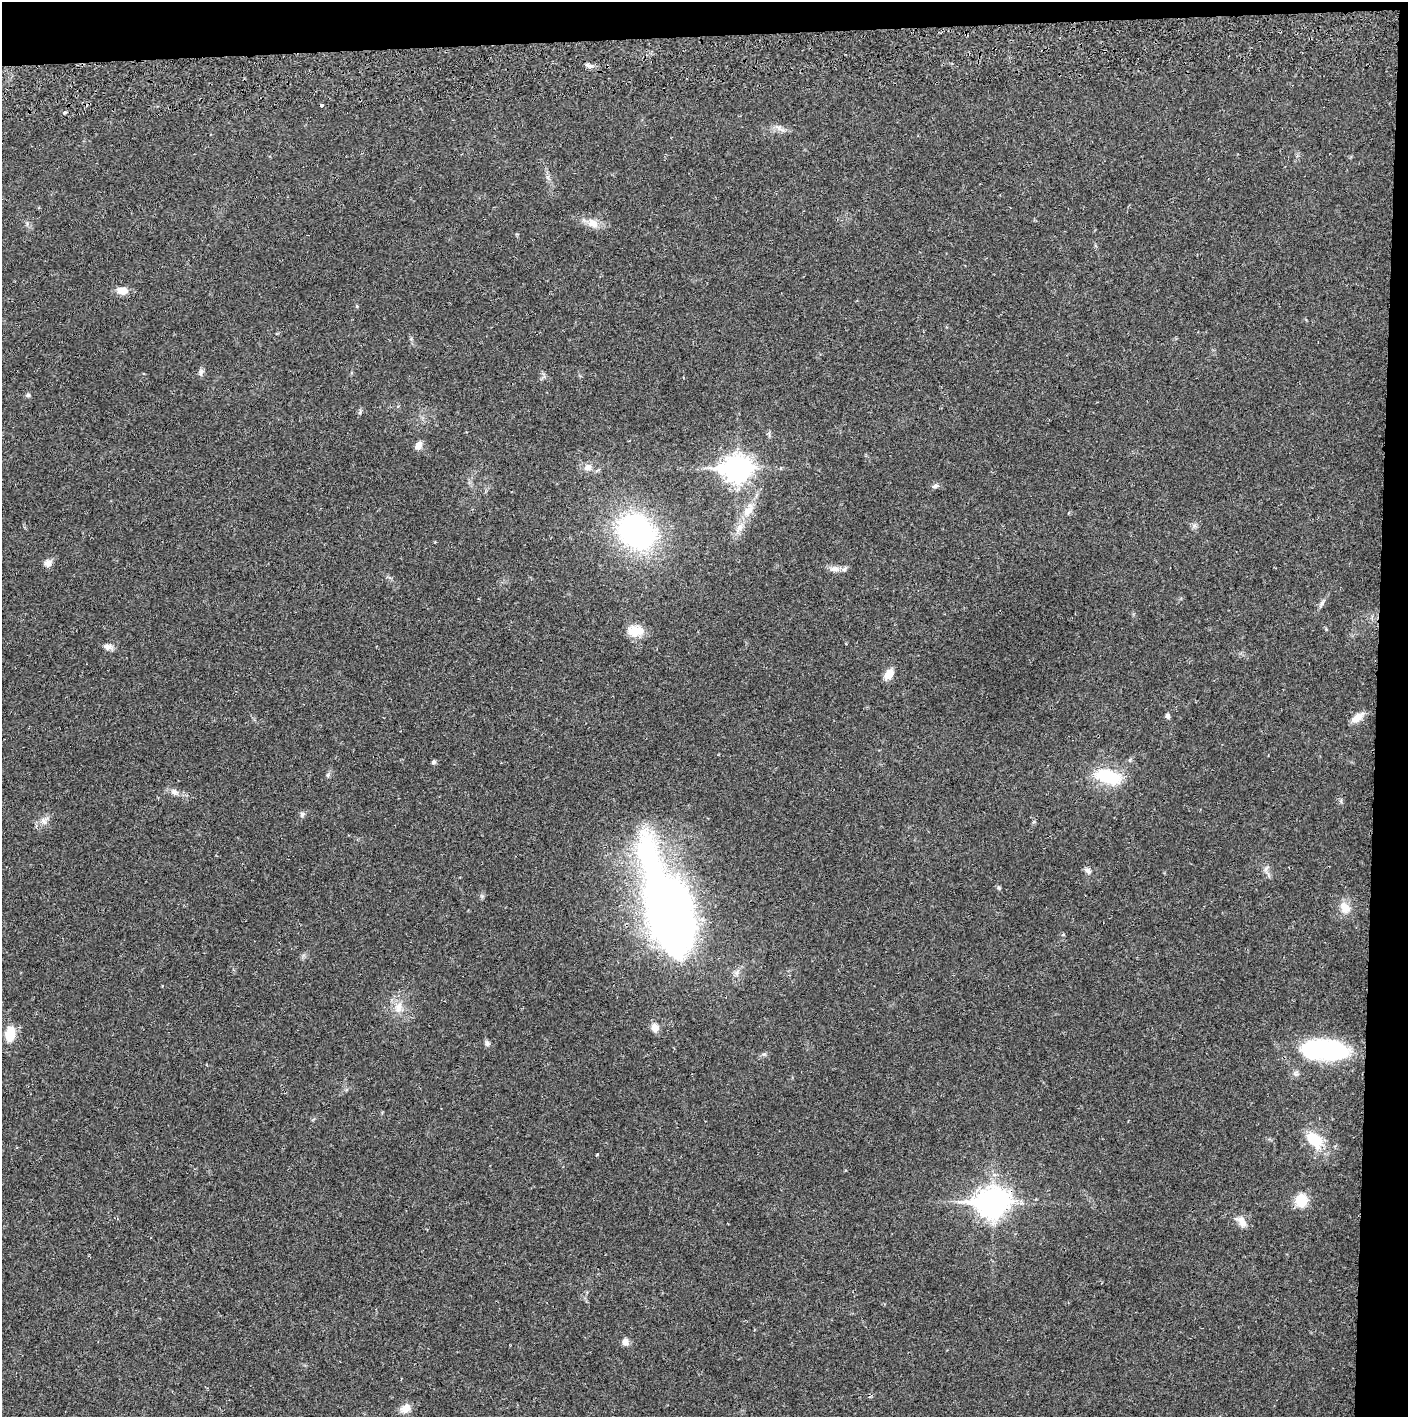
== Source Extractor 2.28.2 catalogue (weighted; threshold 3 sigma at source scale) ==
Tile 3 of 3 x 3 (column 3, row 1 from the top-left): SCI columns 2817-4222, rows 2886-4300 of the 4229 x 4359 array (HDU 1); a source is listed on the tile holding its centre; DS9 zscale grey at full resolution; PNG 1410 x 1419 px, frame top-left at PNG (2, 2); no overlay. Shown black and unused: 5% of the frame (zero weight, under 2 of 3 exposures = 3% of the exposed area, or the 3 px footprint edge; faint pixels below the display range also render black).
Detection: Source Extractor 2.28.2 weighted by HDU 2 'WHT'; one run over the whole footprint, this tile lists its part. Background 0.0215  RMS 0.0035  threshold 0.0157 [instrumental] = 3 sigma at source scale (4.5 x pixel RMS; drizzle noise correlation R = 1.50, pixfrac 1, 0.05/0.05 arcsec/px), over >= 5 px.
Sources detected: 50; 2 inside a brighter object's white glare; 1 cosmic-ray / hot-pixel residue — not listed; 2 inside a brighter listed object's ellipse — not listed separately; the other 45 listed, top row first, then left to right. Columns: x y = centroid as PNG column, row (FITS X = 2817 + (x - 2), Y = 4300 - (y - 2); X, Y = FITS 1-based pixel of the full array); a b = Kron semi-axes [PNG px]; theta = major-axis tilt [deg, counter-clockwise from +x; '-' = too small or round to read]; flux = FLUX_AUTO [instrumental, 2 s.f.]
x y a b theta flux
589 66 13 5 -20 1.3
64 112 5 4 - 0.66
778 128 8 5 -45 1.1
593 223 16 11 -33 3.5
122 291 12 8 -4 3.6
357 306 5 3 - 0.35
201 372 11 6 77 1
28 395 6 5 - 0.61
360 412 7 4 72 0.56
419 445 10 7 69 2
588 467 11 9 3 2.1
737 469 11 9 2 330
935 486 8 5 32 0.97
748 511 21 11 48 5
636 532 29 23 -37 89
48 563 11 9 25 1.7
835 569 14 7 -3 2.1
1322 603 12 5 57 1.1
635 631 19 13 -3 5.6
107 647 12 8 -8 1.6
889 674 12 8 54 3.7
1167 716 6 5 - 0.89
1357 717 16 8 40 3.1
434 762 5 4 - 0.79
328 775 7 4 72 0.55
1108 777 29 15 -16 17
174 792 8 7 - 1.4
1341 801 7 4 -73 0.55
302 814 8 6 57 0.87
44 821 12 6 -53 1.5
1088 871 9 6 -46 1.2
999 888 6 4 -47 0.5
1345 908 16 12 -59 4.2
670 912 81 36 -73 290
398 1007 17 10 75 3.9
655 1028 10 8 -64 2.5
10 1034 17 11 82 6.1
487 1043 8 6 90 0.83
1329 1051 41 16 -6 57
1315 1140 23 15 -47 10
1301 1200 14 11 -84 7.5
992 1203 12 10 2 430
1242 1222 16 8 -54 3.1
625 1342 9 7 -81 1.8
406 1408 13 11 37 2.9
Overlapping masked pixels (flux is a lower limit): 1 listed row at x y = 992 1203
Unlisted compact peaks at least as high as the median listed source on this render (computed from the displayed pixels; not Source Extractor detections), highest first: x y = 482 896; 764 1054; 597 1154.